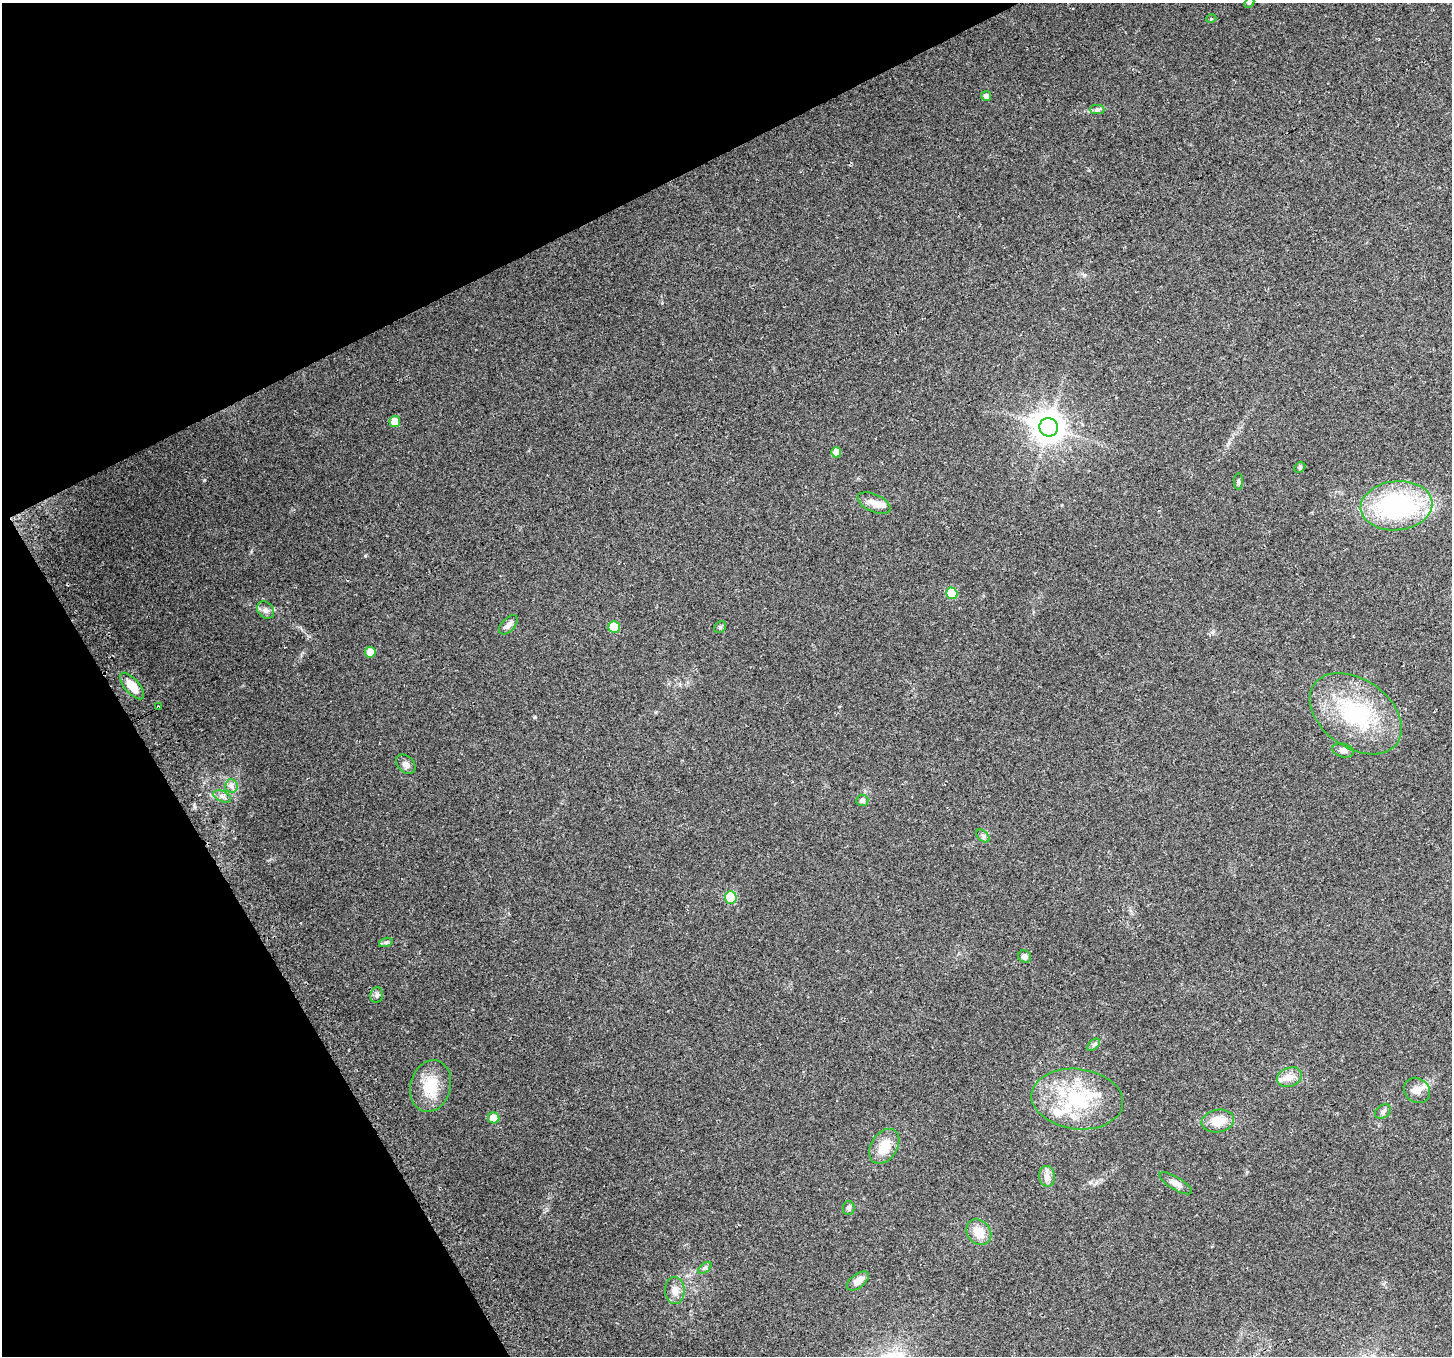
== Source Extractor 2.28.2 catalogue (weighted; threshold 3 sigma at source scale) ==
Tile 5 of 4 x 4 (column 1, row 2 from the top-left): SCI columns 29-1478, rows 2834-4187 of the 5862 x 5723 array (HDU 1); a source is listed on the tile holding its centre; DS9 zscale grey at full resolution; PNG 1454 x 1358 px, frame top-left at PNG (2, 3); each listed source drawn as its Kron ellipse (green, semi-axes under 4 px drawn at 4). Shown black and unused: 24% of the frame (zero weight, under 2 of 3 exposures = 2% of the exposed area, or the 3 px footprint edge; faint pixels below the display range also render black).
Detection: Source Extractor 2.28.2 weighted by HDU 2 'WHT'; one run over the whole footprint, this tile lists its part. Background 0.138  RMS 0.013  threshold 0.0574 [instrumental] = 3 sigma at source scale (4.5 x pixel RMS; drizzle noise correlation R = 1.50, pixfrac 1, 0.0396/0.0396 arcsec/px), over >= 5 px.
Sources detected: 49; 3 inside a brighter listed object's ellipse — not listed separately; the other 46 listed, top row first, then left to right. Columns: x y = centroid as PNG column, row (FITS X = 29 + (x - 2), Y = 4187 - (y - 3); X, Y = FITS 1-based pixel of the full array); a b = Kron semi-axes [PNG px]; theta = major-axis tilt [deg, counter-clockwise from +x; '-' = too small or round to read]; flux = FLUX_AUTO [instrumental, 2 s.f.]
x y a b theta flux
1249 3 6 4 46 1.7
1211 19 5 3 - 1.1
986 96 5 5 - 3.7
1097 110 7 4 0 2.8
395 422 5 5 - 18
1049 427 9 9 - 1900
836 452 5 5 - 15
1300 467 6 4 45 1.7
1238 482 8 4 -90 2.2
874 503 17 9 -24 10
1396 506 36 24 5 180
952 593 6 5 - 44
266 610 9 7 -50 5
508 625 12 6 47 6.1
614 627 6 5 - 39
720 627 6 5 - 2
370 652 5 5 - 15
132 686 16 7 -49 20
158 707 4 3 - 6.2
1356 714 51 34 -35 120
1343 750 11 7 -14 5.1
406 764 11 8 -44 5.8
231 786 7 6 - 4.3
222 796 9 5 -23 4.1
862 800 6 5 - 3.9
983 836 8 4 -46 2.9
731 898 6 6 - 68
386 942 7 4 18 2.6
1025 957 7 6 - 4.6
377 995 8 6 79 3.2
1094 1045 8 4 44 2.4
1289 1077 13 9 20 9.8
431 1086 26 20 75 37
1417 1090 14 11 -41 10
1077 1099 46 30 -7 95
1383 1111 9 6 35 3.7
494 1118 6 5 - 14
1218 1121 16 11 9 22
884 1146 19 13 57 23
1047 1176 10 8 -83 6.7
1176 1183 18 6 -31 7.1
848 1208 7 6 - 3.2
979 1232 14 11 -51 19
705 1268 8 4 37 2.1
858 1281 13 6 37 9.8
675 1291 13 10 -89 10
Overlapping masked pixels (flux is a lower limit): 1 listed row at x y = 158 707
Isophote crosses this tile's border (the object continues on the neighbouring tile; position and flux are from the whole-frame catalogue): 1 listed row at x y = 1249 3
Unlisted compact peaks at least as high as the median listed source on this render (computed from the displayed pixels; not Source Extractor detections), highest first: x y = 535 717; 365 556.